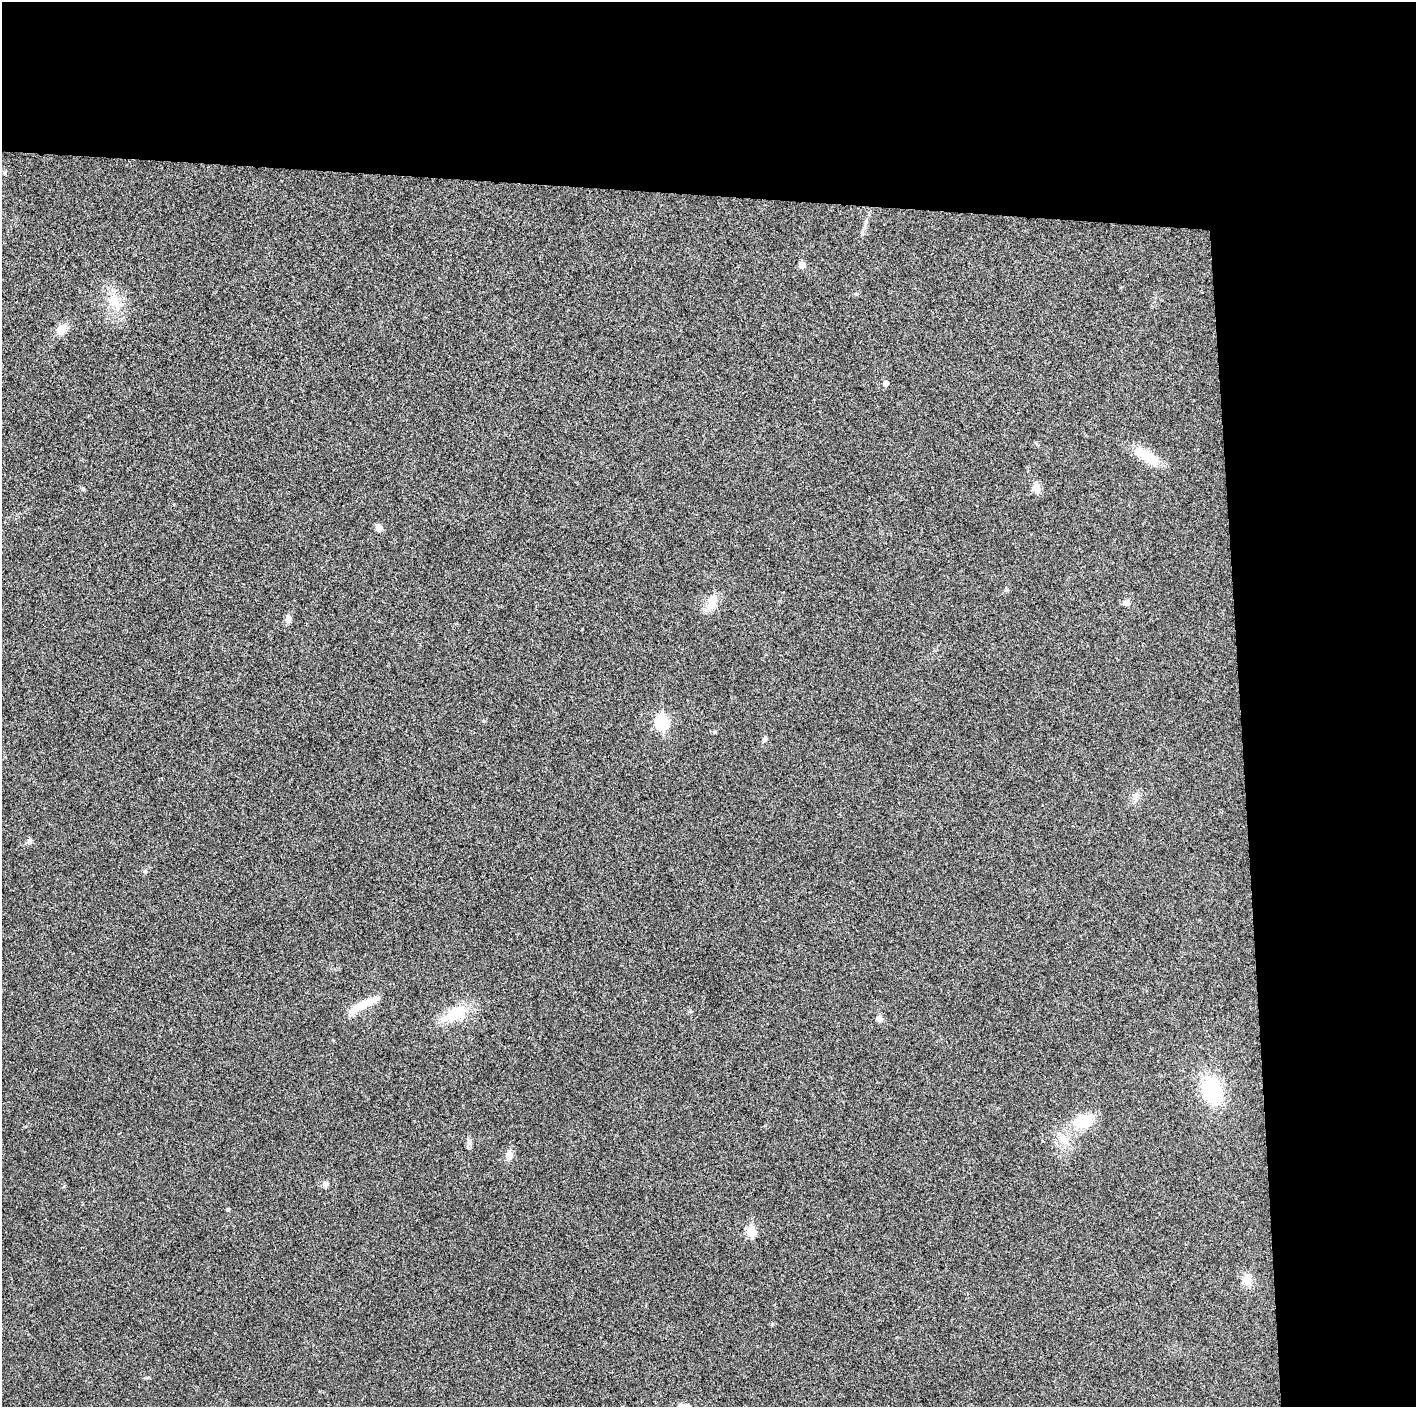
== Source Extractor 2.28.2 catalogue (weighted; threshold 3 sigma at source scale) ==
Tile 3 of 3 x 3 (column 3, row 1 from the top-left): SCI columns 2828-4241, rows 2817-4221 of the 4252 x 4226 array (HDU 1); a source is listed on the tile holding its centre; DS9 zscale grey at full resolution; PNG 1418 x 1409 px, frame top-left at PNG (2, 2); no overlay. Shown black and unused: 24% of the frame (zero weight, under 3 of 4 exposures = <1% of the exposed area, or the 3 px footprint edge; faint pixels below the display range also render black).
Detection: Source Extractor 2.28.2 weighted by HDU 2 'WHT'; one run over the whole footprint, this tile lists its part. Background 0.0204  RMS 0.0055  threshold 0.025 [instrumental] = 3 sigma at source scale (4.5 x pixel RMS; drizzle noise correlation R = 1.50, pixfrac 1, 0.05/0.05 arcsec/px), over >= 5 px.
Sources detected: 30; all 30 listed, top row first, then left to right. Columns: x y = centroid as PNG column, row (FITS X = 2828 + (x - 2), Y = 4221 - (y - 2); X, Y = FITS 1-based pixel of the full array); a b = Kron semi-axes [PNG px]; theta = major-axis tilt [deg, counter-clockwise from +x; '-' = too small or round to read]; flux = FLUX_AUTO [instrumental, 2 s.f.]
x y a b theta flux
802 265 5 5 - 4.6
114 300 22 15 -76 12
61 329 13 10 44 6.3
886 383 5 5 - 3
1147 456 35 12 -32 15
1037 488 12 9 -83 4.5
83 489 6 5 - 0.77
379 527 6 6 - 4.6
712 602 21 12 69 8.4
1126 602 8 7 - 2.2
288 619 11 8 86 2.3
484 721 6 3 -17 0.55
662 722 8 6 -90 69
714 732 5 5 - 0.72
764 739 8 5 56 1.3
1136 796 10 7 -54 2.5
29 841 11 5 77 1.4
145 871 6 5 - 0.99
363 1004 39 9 25 11
454 1014 34 17 25 19
879 1019 6 5 - 3.8
1212 1090 25 18 -73 42
1083 1121 28 18 18 17
1064 1139 17 11 -46 7.5
470 1143 9 4 -82 1.7
509 1155 11 9 84 3.7
325 1184 10 7 -59 1.9
228 1209 5 4 - 0.61
751 1231 6 5 - 22
1247 1280 13 10 -78 6.7
Unlisted compact peaks at least as high as the median listed source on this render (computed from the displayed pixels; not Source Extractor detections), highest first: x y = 772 1324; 64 1186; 147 1378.